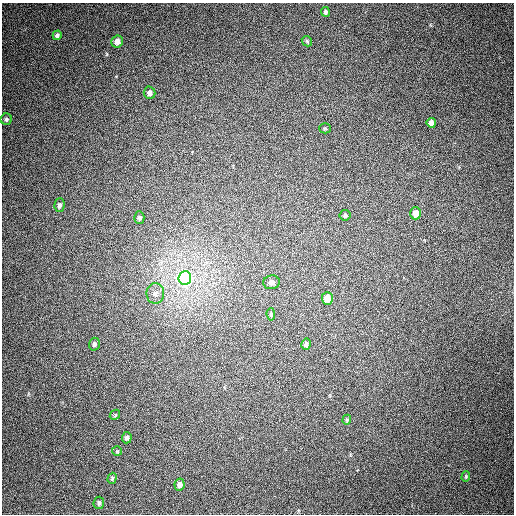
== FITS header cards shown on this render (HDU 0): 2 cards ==
NAXIS1  =                  512
NAXIS2  =                  512

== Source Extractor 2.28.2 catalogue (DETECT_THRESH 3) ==
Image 512 x 512 px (HDU 0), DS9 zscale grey, 1 PNG px = 1 image px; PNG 516 x 516 px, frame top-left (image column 1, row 512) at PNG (2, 3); each listed source drawn as its Kron ellipse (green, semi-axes under 4 px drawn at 4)
Background 380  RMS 9.3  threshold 28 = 3 sigma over >= 5 px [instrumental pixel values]
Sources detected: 27; all 27 listed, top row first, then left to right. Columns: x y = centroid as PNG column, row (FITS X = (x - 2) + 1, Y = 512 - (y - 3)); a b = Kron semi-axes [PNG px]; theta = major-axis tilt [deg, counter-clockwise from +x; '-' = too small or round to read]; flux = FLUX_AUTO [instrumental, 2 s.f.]
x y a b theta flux
325 12 5 4 - 1400
57 35 5 4 - 1600
307 41 6 4 -47 890
117 42 6 5 - 4400
150 93 6 6 - 2400
6 119 6 5 - 1400
431 123 5 4 - 3100
325 128 5 5 - 810
60 205 7 5 86 1800
416 213 6 5 - 6800
345 215 5 5 - 1400
139 218 6 5 - 1400
185 278 7 6 - 250000
272 282 8 7 - 2900
155 293 10 9 - 3600
327 298 6 5 - 7300
271 314 6 4 -84 1100
94 344 6 5 - 1600
306 344 5 5 - 1900
115 415 5 4 - 770
347 420 5 4 - 840
127 438 5 5 - 2200
117 451 5 5 - 770
466 477 5 4 - 700
112 478 5 4 - 970
179 485 6 5 - 3100
99 503 6 5 - 1400